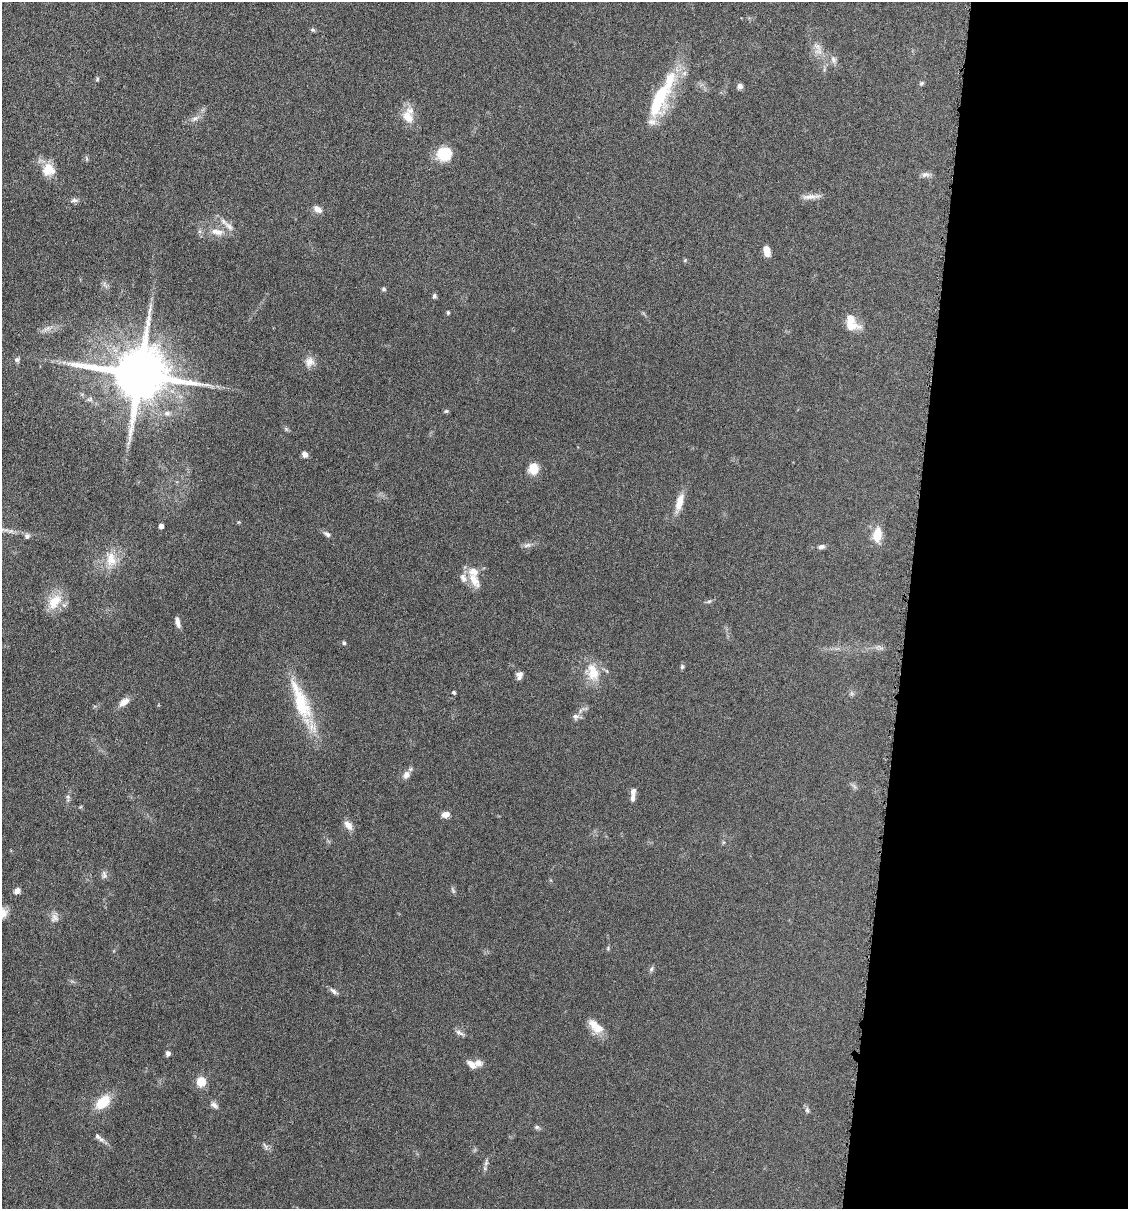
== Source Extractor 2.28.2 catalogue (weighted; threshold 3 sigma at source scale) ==
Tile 12 of 4 x 4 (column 4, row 3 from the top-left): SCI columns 3495-4620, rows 1212-2418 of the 4852 x 4836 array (HDU 1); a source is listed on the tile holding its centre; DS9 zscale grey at full resolution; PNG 1130 x 1211 px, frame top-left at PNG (2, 2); no overlay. Shown black and unused: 20% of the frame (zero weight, under 4 of 8 exposures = <1% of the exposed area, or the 3 px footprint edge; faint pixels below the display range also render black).
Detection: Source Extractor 2.28.2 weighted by HDU 2 'WHT'; one run over the whole footprint, this tile lists its part. Background 0.0485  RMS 0.004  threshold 0.0163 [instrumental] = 3 sigma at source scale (4.09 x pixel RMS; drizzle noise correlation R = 1.36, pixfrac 0.8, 0.05/0.05 arcsec/px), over >= 5 px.
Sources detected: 83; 2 inside a brighter object's white glare — not listed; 6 inside a brighter listed object's ellipse — not listed separately; the other 75 listed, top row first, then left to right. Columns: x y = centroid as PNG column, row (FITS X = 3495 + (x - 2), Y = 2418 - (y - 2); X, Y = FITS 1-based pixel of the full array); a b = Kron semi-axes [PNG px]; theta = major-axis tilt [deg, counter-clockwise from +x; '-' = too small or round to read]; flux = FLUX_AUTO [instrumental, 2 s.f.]
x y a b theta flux
313 30 7 4 -1 0.57
818 47 14 6 -60 2.3
833 60 10 6 -67 1.4
684 73 7 6 - 1.2
97 79 6 5 - 0.49
921 83 7 5 41 0.59
740 86 7 7 - 1.2
660 96 25 14 74 16
408 117 17 12 -61 5.6
195 119 10 5 40 1.5
652 122 13 9 -3 2.5
444 154 16 16 - 8.9
48 169 15 15 - 6.4
925 174 12 7 8 1.4
810 197 24 6 5 2.5
74 200 10 6 1 1.1
318 209 12 7 -40 2
229 226 16 7 -41 2.5
217 232 18 8 -12 3.6
767 251 10 6 -73 4.2
384 289 5 5 - 0.53
434 296 5 5 - 0.82
448 312 4 3 - 0.54
850 325 20 12 -37 4.3
17 360 8 6 22 0.84
310 362 13 11 29 2.8
139 374 16 14 -5 2800
446 411 6 5 - 0.56
167 413 9 6 -10 1.2
305 454 6 5 - 1.9
533 469 11 10 - 5.5
679 502 22 9 74 4.4
161 526 4 4 - 1.9
327 534 9 5 -38 1.2
877 535 17 9 82 6.6
27 536 6 6 - 1.1
527 545 11 5 20 1.2
821 547 8 5 8 1.2
111 559 20 14 -87 6.4
474 580 24 11 -59 5.2
709 601 6 4 2 0.58
55 602 25 14 57 7
178 622 12 5 -76 1.9
344 643 5 4 - 0.68
682 666 6 5 - 0.67
593 672 25 15 -73 7.8
519 675 9 7 84 1.6
454 692 4 4 - 0.57
124 702 14 8 37 2.6
301 702 61 17 -69 20
575 716 9 7 -9 1.3
406 775 10 7 60 2
633 791 10 7 76 1.4
68 797 6 5 - 0.66
446 814 9 6 12 2.5
348 825 14 8 -51 2.4
104 875 11 6 90 1.1
17 891 8 6 56 1.6
3 913 13 10 -79 2.8
55 918 12 10 89 2
608 948 5 4 - 0.46
651 969 8 5 60 0.8
333 991 12 5 -42 1.1
594 1025 18 12 -49 4.3
459 1033 14 5 -27 1.3
168 1053 6 5 - 1.2
471 1064 12 7 -38 2.6
201 1082 9 9 - 5.4
103 1102 17 10 40 9.4
214 1105 10 6 -36 1.4
807 1110 7 5 -88 0.81
537 1127 7 6 - 0.75
97 1136 10 6 -47 1.2
265 1146 11 4 -54 0.87
486 1163 7 4 72 0.81
Isophote crosses this tile's border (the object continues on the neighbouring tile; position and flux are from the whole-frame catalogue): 1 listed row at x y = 3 913